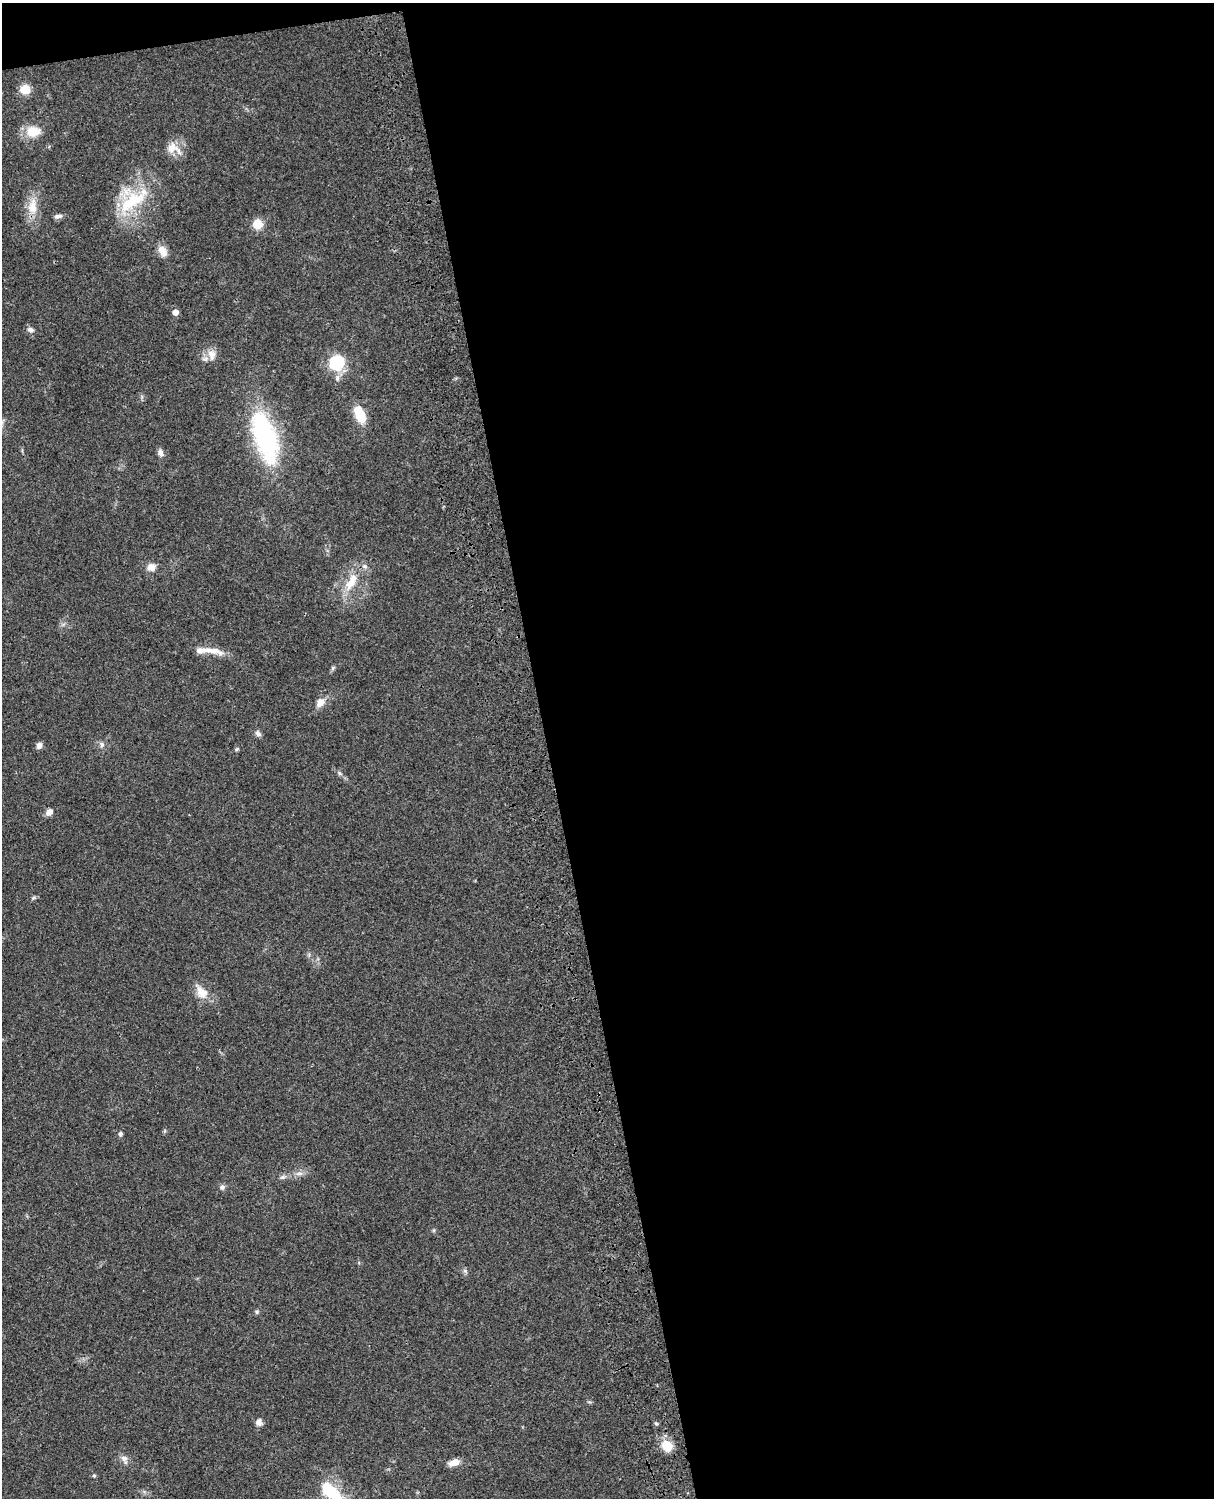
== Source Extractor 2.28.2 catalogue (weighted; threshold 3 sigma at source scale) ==
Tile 4 of 4 x 3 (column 4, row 1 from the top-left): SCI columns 3758-4969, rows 3268-4763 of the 5087 x 4926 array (HDU 1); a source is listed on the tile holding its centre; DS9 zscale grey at full resolution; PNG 1216 x 1500 px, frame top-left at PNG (2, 3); no overlay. Shown black and unused: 56% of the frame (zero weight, under 3 of 4 exposures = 6% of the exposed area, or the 3 px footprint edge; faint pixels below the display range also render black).
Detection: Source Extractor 2.28.2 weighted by HDU 2 'WHT'; one run over the whole footprint, this tile lists its part. Background 0.076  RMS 0.0057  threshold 0.0257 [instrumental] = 3 sigma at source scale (4.5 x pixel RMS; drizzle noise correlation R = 1.50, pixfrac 1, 0.05/0.05 arcsec/px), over >= 5 px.
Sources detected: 45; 2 inside a brighter listed object's ellipse — not listed separately; the other 43 listed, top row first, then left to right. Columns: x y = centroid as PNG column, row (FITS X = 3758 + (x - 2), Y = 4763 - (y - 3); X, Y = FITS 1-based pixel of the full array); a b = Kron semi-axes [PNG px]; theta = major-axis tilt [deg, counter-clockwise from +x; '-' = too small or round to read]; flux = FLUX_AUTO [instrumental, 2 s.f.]
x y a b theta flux
25 89 9 9 - 9.2
33 132 19 13 6 10
173 148 22 14 -23 8
132 202 47 19 33 31
32 206 25 13 85 10
58 216 11 6 13 2
257 224 8 8 - 10
162 251 15 9 -59 5.7
175 312 5 5 - 3.8
30 330 8 6 -14 2.2
212 355 16 11 -86 5.5
337 362 7 7 - 74
337 378 10 6 81 2.1
360 414 18 10 -67 14
265 437 57 23 -72 83
160 453 9 6 -64 2.6
151 567 9 8 - 4.7
351 582 27 11 61 12
211 650 36 8 -11 7.9
333 668 6 5 - 0.97
320 703 13 10 43 4.4
258 733 9 6 -45 1.8
102 744 8 6 -55 1.8
39 745 8 6 67 2.3
237 749 5 5 - 0.8
339 773 7 4 -71 0.97
49 812 8 6 46 3.2
34 897 7 4 19 0.87
202 992 18 12 -51 8.3
120 1134 5 4 - 1.7
299 1173 10 6 13 2.4
282 1177 8 5 26 1.5
222 1187 7 6 - 1.7
434 1230 6 4 73 0.7
465 1271 6 5 - 1.2
257 1312 6 5 - 0.97
259 1422 8 7 - 3
656 1423 6 4 -43 0.86
667 1446 11 9 -53 12
124 1458 11 9 -49 2.9
454 1463 12 7 19 5
94 1476 5 4 - 0.82
330 1491 28 13 -42 25
Isophote crosses this tile's border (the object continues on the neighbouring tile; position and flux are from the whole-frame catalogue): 1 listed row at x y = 330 1491